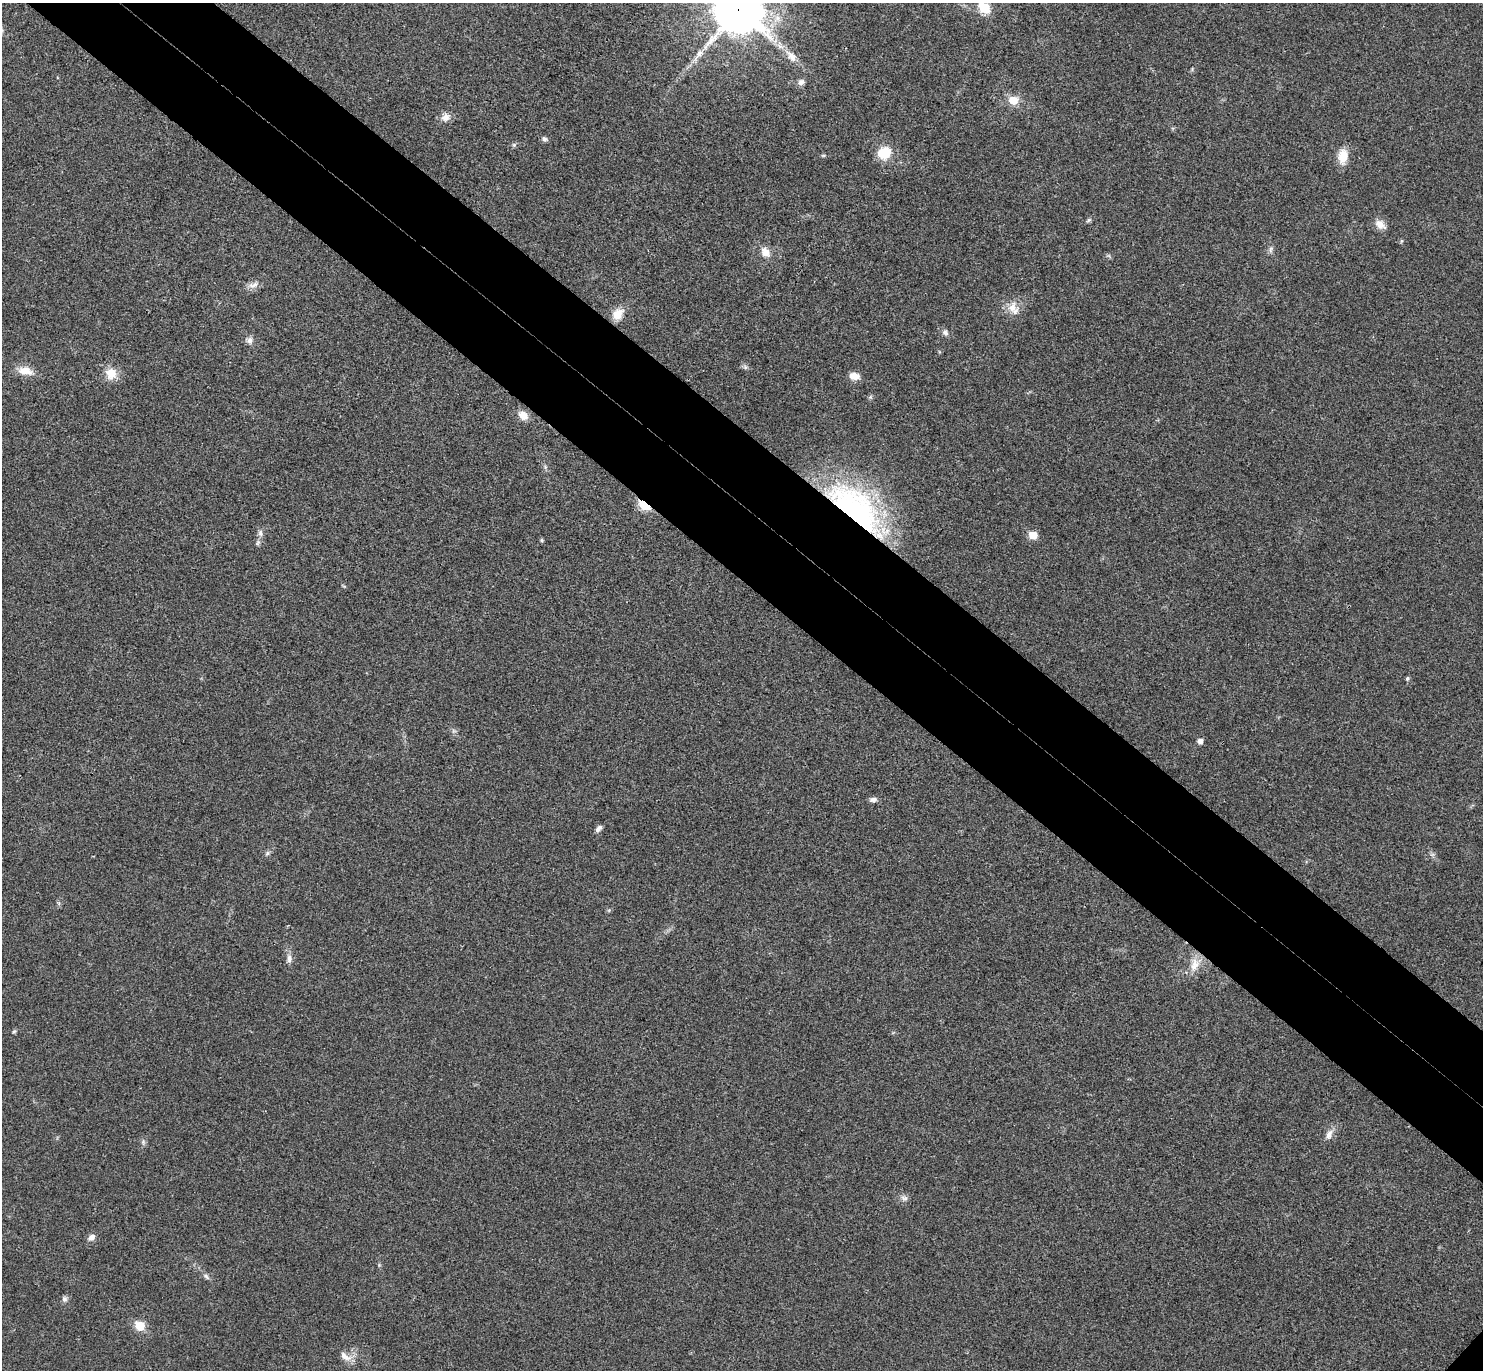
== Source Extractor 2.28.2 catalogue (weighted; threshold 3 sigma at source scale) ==
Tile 11 of 4 x 4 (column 3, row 3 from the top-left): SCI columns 3002-4482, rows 1569-2936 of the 6006 x 6014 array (HDU 1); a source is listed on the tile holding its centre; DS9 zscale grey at full resolution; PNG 1485 x 1372 px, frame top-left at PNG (2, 3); no overlay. Shown black and unused: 10% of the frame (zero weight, under 3 of 4 exposures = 6% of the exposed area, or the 3 px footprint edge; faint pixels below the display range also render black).
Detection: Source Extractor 2.28.2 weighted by HDU 2 'WHT'; one run over the whole footprint, this tile lists its part. Background 0.0286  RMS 0.0055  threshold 0.0246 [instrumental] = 3 sigma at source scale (4.5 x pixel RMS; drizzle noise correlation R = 1.50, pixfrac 1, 0.05/0.05 arcsec/px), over >= 5 px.
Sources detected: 45; all 45 listed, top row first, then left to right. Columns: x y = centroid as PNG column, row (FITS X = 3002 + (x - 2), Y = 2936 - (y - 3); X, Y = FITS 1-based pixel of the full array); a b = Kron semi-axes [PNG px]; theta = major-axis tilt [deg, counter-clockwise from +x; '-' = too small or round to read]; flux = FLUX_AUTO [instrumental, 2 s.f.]
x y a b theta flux
984 8 6 5 - 32
738 9 20 16 -40 1800
699 54 12 7 46 3.2
791 56 19 9 -52 5.5
801 82 9 8 - 2.2
1013 100 9 8 - 7.5
445 117 12 10 26 3.7
544 139 7 6 - 1.4
514 145 5 5 - 0.85
884 153 16 14 21 11
823 155 6 3 -18 0.61
1343 157 17 10 82 8.4
1089 220 7 4 33 0.91
1380 224 14 9 -40 4.4
1270 249 9 4 89 1.4
765 252 13 10 -54 4.8
254 285 16 7 18 3
1012 308 16 15 - 6.5
617 314 14 10 47 7.4
945 332 8 6 -45 1.7
250 340 9 7 80 2.3
25 371 19 10 -9 6.5
111 373 15 14 - 7.4
854 376 12 8 -6 4.7
523 415 12 9 -36 5
644 505 6 4 -37 32
856 509 78 35 -44 110
260 533 10 6 86 2
1033 535 5 5 - 13
542 540 6 4 -90 0.68
1407 678 5 4 - 0.91
1200 741 5 5 - 2.6
873 800 9 6 4 1.9
598 828 9 5 48 1.8
267 853 6 5 - 1.1
289 959 12 7 89 2.5
1194 965 20 11 73 6.9
14 1031 6 4 2 0.68
1329 1134 15 7 66 3.3
904 1198 11 6 -15 1.8
91 1237 8 7 - 2.6
206 1276 9 4 -54 1.3
64 1299 8 7 - 1.4
140 1326 6 5 - 18
345 1356 18 9 -34 4.3
Overlapping masked pixels (flux is a lower limit): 3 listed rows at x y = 738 9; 644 505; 856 509
Isophote crosses this tile's border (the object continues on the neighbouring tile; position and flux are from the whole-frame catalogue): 2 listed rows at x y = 984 8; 738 9